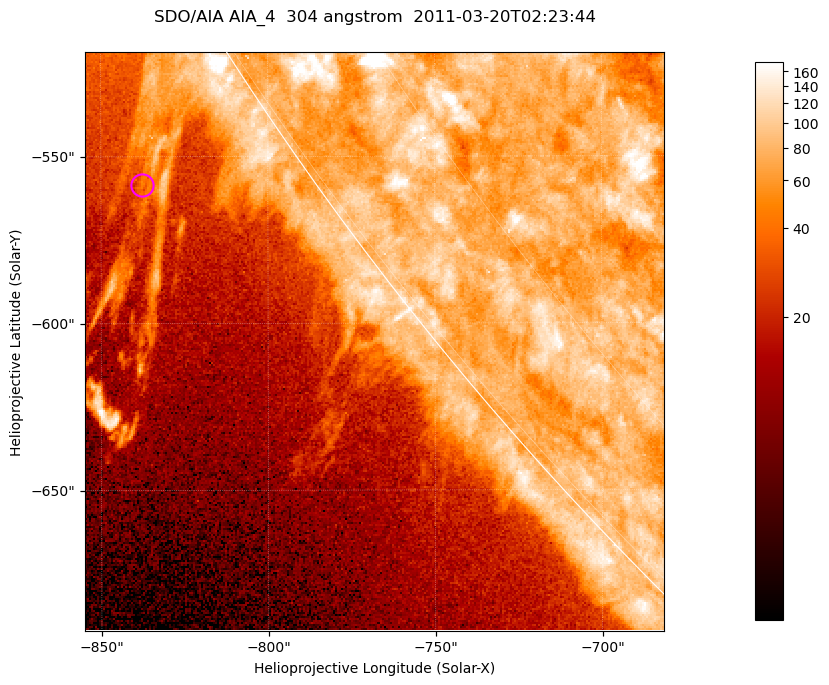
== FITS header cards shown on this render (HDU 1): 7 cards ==
TELESCOP= 'SDO/AIA '           / For AIA: SDO/AIA
INSTRUME= 'AIA_4   '           / For AIA: AIA_ATA1, AIA_ATA2, AIA_ATA3 or AIA_AT
WAVELNTH=                  304 / [angstrom] Wavelength
WAVEUNIT= 'angstrom'           / Wavelength unit: angstrom
DATE-OBS= '2011-03-20T02:23:44.123' / [ISO] Date when observation started; ISO 8
CTYPE1  = 'HPLN-TAN'           / CTYPE1; Typically HPLN
CTYPE2  = 'HPLT-TAN'           / CTYPE2; Typically HPLT

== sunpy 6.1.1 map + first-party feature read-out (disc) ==
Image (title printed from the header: SDO/AIA AIA_4  304 angstrom  2011-03-20T02:23:44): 289 x 289 px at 0.6 arcsec/px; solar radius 964 arcsec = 1606 px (partial field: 0.4% of the solar disc is inside the frame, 38% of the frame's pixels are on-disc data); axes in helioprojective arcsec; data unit not stated in the header (colour bar unlabelled)
Orientation: roll -0.132 deg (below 1 deg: not rotated)
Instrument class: DISC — disc imager (sunpy class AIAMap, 304 A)
Bright regions (active regions / flare kernels): reference = the on-disc median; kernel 3 px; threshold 5 sigma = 95.5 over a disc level ~77.2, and >= 1.15x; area >= 83 px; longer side >= 3 px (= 1.8 arcsec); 0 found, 0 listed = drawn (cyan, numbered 1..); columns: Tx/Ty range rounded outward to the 2 arcsec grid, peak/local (2 s.f.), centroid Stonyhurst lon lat
Off-limb structures (1.02-1.3 R_sun): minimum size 41 px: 5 found; the strongest spans PA ~120..125 deg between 1.02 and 1.09 R_sun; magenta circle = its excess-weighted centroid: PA ~125 deg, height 1.04 R_sun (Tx ~-838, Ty ~-558 arcsec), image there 2.5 x the reference